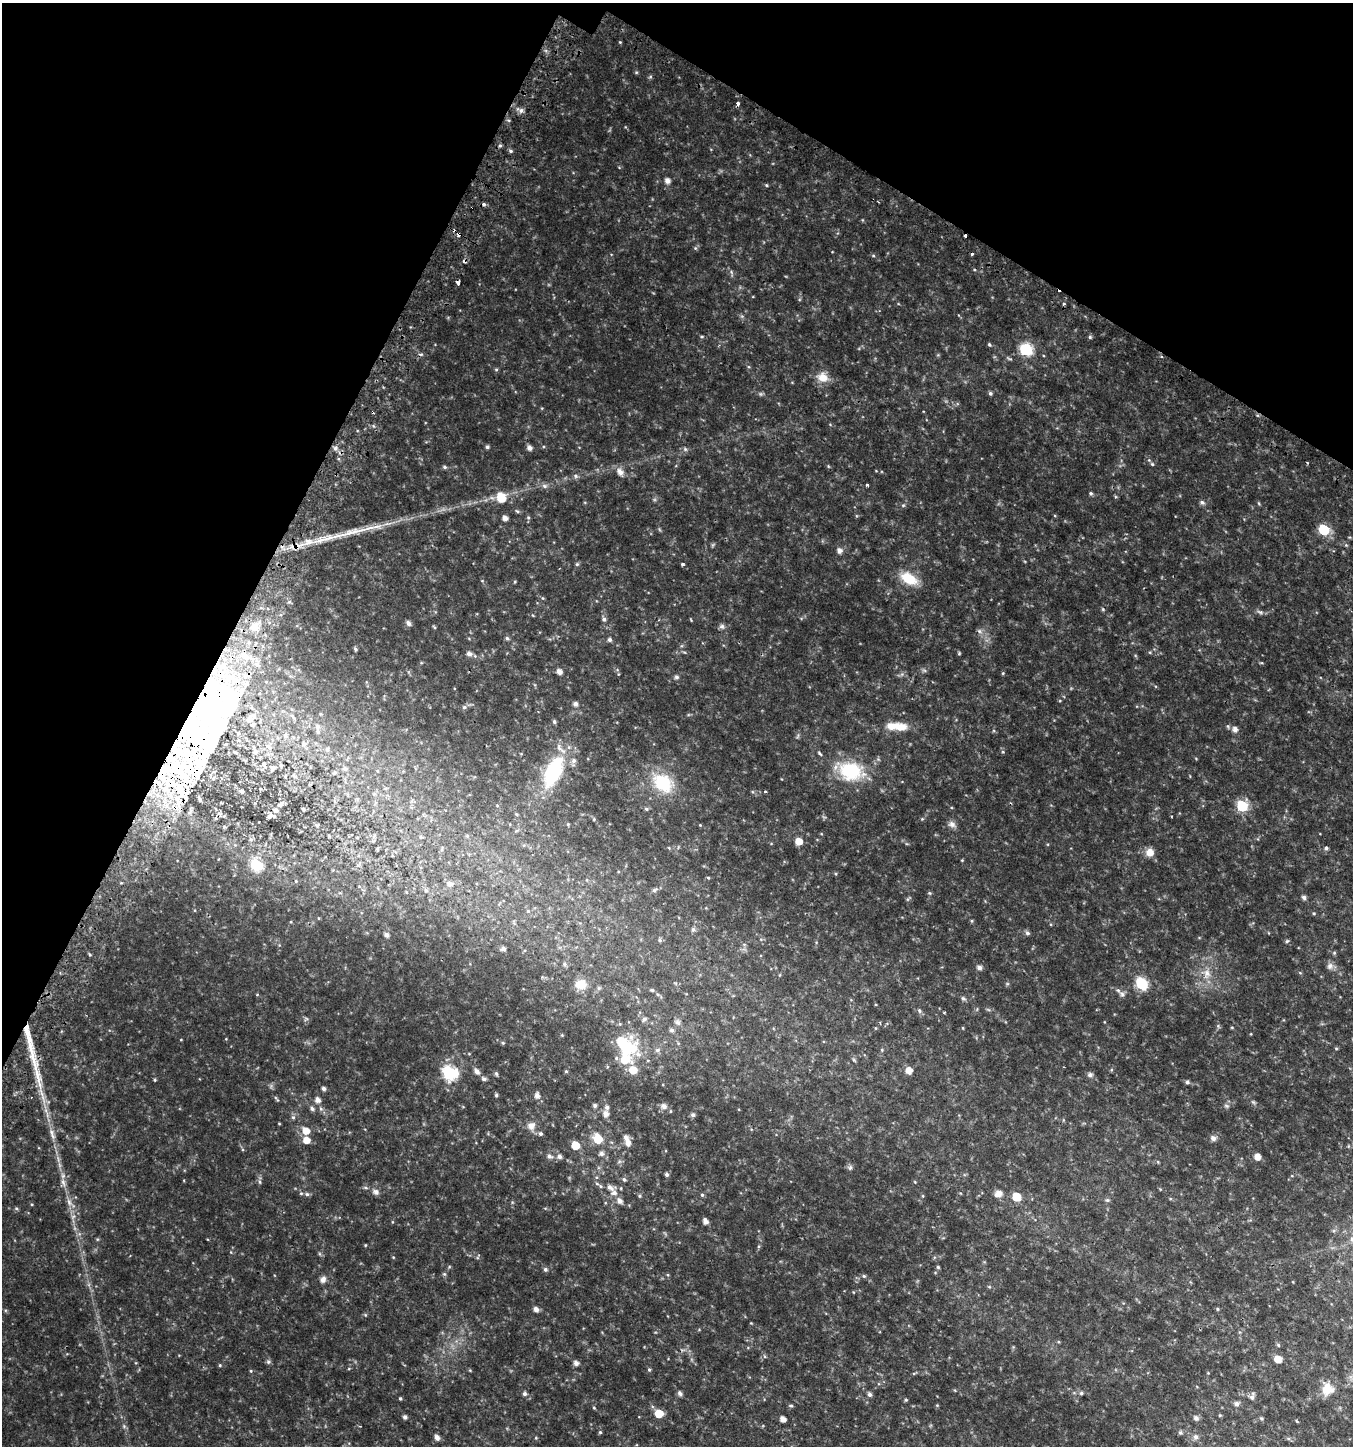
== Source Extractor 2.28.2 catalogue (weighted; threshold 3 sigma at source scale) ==
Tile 2 of 4 x 4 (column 2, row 1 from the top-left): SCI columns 1606-2956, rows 4383-5826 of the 5982 x 5886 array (HDU 1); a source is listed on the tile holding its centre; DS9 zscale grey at full resolution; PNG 1355 x 1448 px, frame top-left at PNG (2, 3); no overlay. Shown black and unused: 25% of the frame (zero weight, under 2 of 3 exposures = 3% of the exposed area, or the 3 px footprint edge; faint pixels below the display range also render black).
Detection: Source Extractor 2.28.2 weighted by HDU 2 'WHT'; one run over the whole footprint, this tile lists its part. Background 0.0503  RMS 0.0094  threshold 0.0423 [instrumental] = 3 sigma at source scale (4.5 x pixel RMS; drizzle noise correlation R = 1.50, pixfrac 1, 0.0396/0.0396 arcsec/px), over >= 5 px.
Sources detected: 272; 8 inside a brighter object's white glare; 7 cosmic-ray / hot-pixel residue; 2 long thin detections or spike segments (spike, bleed or trail) — not listed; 24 inside a brighter listed object's ellipse — not listed separately; the other 231 listed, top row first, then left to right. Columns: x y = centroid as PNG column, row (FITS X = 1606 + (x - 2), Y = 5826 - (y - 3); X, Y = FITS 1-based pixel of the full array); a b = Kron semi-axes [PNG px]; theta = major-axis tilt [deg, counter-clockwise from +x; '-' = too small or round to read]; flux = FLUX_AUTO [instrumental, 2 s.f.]
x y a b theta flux
636 72 5 3 - 0.91
738 104 4 3 - 7.7
521 110 8 6 74 3
500 145 5 3 - 1.2
511 151 5 4 - 1.5
667 181 5 5 - 4.6
766 185 4 4 - 0.95
458 234 4 3 - 6.8
965 236 3 3 - 3.2
695 248 5 4 - 1.1
972 254 3 3 - 2.5
731 272 7 4 -71 1.5
458 282 4 3 - 11
1064 304 3 3 - 4.8
702 336 5 3 - 0.8
1090 337 5 4 - 1.2
989 344 5 4 - 1.2
1026 349 7 6 - 77
496 370 5 4 - 1.1
822 377 15 13 -26 10
990 393 5 4 - 1.6
487 447 4 4 - 1.7
335 448 6 5 - 2.1
529 448 5 5 - 3.7
685 449 6 4 -46 1.3
1152 464 5 4 - 1.1
445 467 6 4 -32 1.5
620 472 8 6 -62 5.4
575 476 7 5 -22 1.9
867 485 3 3 - 4.2
544 486 8 5 -27 2.4
1091 493 5 5 - 1.4
501 497 11 9 -70 16
1202 502 6 5 - 2.3
517 511 6 4 -18 1.1
528 517 6 5 - 1.3
505 518 5 4 - 4.5
1324 530 6 6 - 54
320 540 25 6 13 14
1346 545 5 5 - 1
294 547 13 4 9 5.5
839 551 6 6 - 4.1
577 564 5 5 - 1.2
683 564 3 3 - 1.7
909 579 20 11 -30 21
1103 609 5 4 - 0.93
1260 612 10 5 -19 2.2
604 619 6 5 - 2.2
408 623 8 5 -56 2.5
722 626 8 7 - 2.3
255 627 12 11 - 12
979 631 7 6 - 2.2
507 638 5 5 - 1.6
609 640 5 5 - 2
355 649 4 4 - 1.4
959 653 4 4 - 0.9
469 654 7 6 - 3
257 664 7 6 - 3.1
924 670 7 4 -19 1.4
559 672 5 5 - 5
223 674 15 5 -54 9.5
676 677 7 5 -1 1.6
221 694 18 10 -84 22
575 704 5 5 - 2.9
464 707 6 5 - 1.9
554 722 5 4 - 1.7
318 727 6 6 - 2
901 727 16 10 -3 12
1235 729 6 5 - 4.3
197 738 77 43 -6 180
327 749 6 4 -72 1.1
574 761 7 7 - 3.1
264 764 10 5 -74 2.4
272 768 5 5 - 1.7
345 768 5 5 - 2
553 771 32 15 65 68
851 771 28 20 -10 50
662 783 25 18 -37 40
180 788 29 14 -61 37
242 791 5 4 - 1.6
765 791 3 3 - 1.3
200 799 7 4 -66 1.6
280 804 12 5 45 3.1
497 805 4 3 - 0.67
1242 806 6 6 - 57
646 809 5 4 - 1.5
269 816 10 6 44 2.5
568 824 5 4 - 0.81
952 824 10 8 -30 3.7
700 825 4 4 - 0.64
251 839 6 5 - 1.9
799 841 6 5 - 9.8
1326 848 5 4 - 1.6
1150 852 9 9 - 7.7
962 860 4 4 - 0.68
256 865 7 6 - 61
708 878 5 3 - 0.89
450 884 8 7 - 3.9
654 890 7 5 28 1.7
426 891 6 4 -19 1.3
929 893 5 5 - 1.1
1304 897 5 4 - 2.8
528 911 4 4 - 0.88
1314 913 5 4 - 0.94
693 930 6 5 - 1.9
1027 933 6 5 - 2.1
386 935 5 4 - 3.1
660 940 6 5 - 1.4
1287 941 5 5 - 1.2
503 949 6 5 - 2
1334 953 5 5 - 1
564 964 6 5 - 1.7
1330 966 10 8 87 3.3
979 967 5 5 - 3.4
1207 974 15 10 86 9.1
1141 983 7 6 - 80
581 984 14 11 16 11
599 988 6 5 - 1.4
652 990 6 5 - 1.2
1122 994 7 6 - 2.3
963 998 7 5 -29 1.6
919 1010 7 5 -59 1.9
644 1019 7 5 34 1.9
678 1022 9 7 -33 2.8
875 1028 5 3 - 0.71
963 1028 5 3 - 0.66
672 1030 6 6 - 2.2
562 1035 4 4 - 0.72
503 1043 5 5 - 1.1
622 1044 25 14 -58 28
1336 1048 5 3 - 0.76
657 1050 7 6 - 2.2
882 1050 5 3 - 0.8
854 1060 6 4 -46 1.1
633 1070 7 7 - 11
909 1070 6 5 - 7.4
477 1071 7 5 -56 3.7
566 1071 5 4 - 0.96
449 1073 7 7 - 120
496 1073 6 4 -74 1.5
1090 1075 6 5 - 3.1
484 1079 6 5 - 2
155 1080 5 3 - 0.85
1187 1082 5 4 - 1.9
324 1089 4 4 - 2.5
496 1095 4 4 - 1.3
537 1096 6 5 - 4
276 1098 9 3 -49 1
318 1100 6 5 - 4.6
1253 1102 7 4 -36 1.3
595 1105 5 5 - 2
664 1106 7 6 - 4.4
1226 1106 7 4 -20 1.5
312 1109 6 5 - 2.1
606 1114 7 6 - 4.8
693 1115 5 5 - 2.2
293 1117 6 5 - 1.5
279 1123 5 3 - 0.66
531 1126 12 11 - 5.9
306 1131 7 6 - 9.4
51 1132 10 7 -60 3.7
541 1134 5 5 - 1.8
1213 1138 8 7 - 3.1
598 1139 8 6 -63 20
306 1140 6 6 - 8.9
628 1143 8 6 -66 5.5
575 1145 6 6 - 15
601 1154 6 6 - 2.9
549 1156 8 6 -19 2.6
559 1156 6 6 - 2.9
1257 1157 5 5 - 7.1
850 1168 7 5 77 1.7
667 1174 5 4 - 1.8
624 1179 5 4 - 1.5
63 1182 12 6 -76 4.1
259 1182 6 4 -88 1.4
376 1192 10 7 -21 3.4
614 1193 9 7 -47 4.3
998 1193 11 7 22 5.4
307 1194 7 5 -21 1.8
702 1195 5 5 - 1.3
639 1196 5 3 - 1
1016 1197 6 5 - 22
1107 1200 6 5 - 1.5
620 1201 7 6 - 4
69 1202 11 6 -74 4.1
16 1208 6 4 -19 1
705 1221 6 5 - 4.2
392 1222 5 3 - 0.71
1352 1239 8 7 - 3.4
393 1257 5 3 - 0.64
938 1267 4 4 - 1.3
545 1269 6 5 - 1.8
444 1274 5 5 - 1.3
864 1276 6 5 - 1.4
323 1279 9 7 75 3.5
536 1309 7 6 - 3.1
1217 1309 5 3 - 0.76
365 1315 5 3 - 0.89
751 1323 3 3 - 0.6
1278 1345 6 4 -47 1.1
1278 1359 5 5 - 11
268 1362 6 5 - 1.6
576 1363 5 5 - 3.7
220 1365 5 4 - 1
649 1370 4 4 - 1.1
251 1371 5 3 - 0.78
1327 1389 16 14 38 12
680 1393 7 5 -56 2.1
1081 1393 5 5 - 1.5
524 1394 5 5 - 2
869 1394 6 5 - 2.2
1252 1397 8 5 80 3
400 1398 4 3 - 1
906 1400 4 4 - 1
1237 1404 6 6 - 2.9
937 1405 4 4 - 0.75
791 1406 6 4 -1 1.2
594 1408 5 3 - 0.73
659 1414 5 5 - 22
1220 1415 5 3 - 0.71
405 1417 4 4 - 2.4
1196 1418 6 6 - 3.1
1261 1418 6 3 -19 0.98
783 1419 5 4 - 5.9
124 1426 5 5 - 1.4
600 1432 5 4 - 0.94
1180 1433 6 5 - 1.4
437 1437 7 5 -70 3.4
1196 1437 7 6 - 3.2
536 1438 5 3 - 0.75
Overlapping masked pixels (flux is a lower limit): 7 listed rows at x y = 458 234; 965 236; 458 282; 294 547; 221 694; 197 738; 180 788
Isophote crosses this tile's border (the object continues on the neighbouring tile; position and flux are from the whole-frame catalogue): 1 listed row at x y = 1352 1239
Unlisted compact peaks at least as high as the median listed source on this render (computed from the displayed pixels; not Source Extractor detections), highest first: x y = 620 42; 1003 673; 1003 752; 903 505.